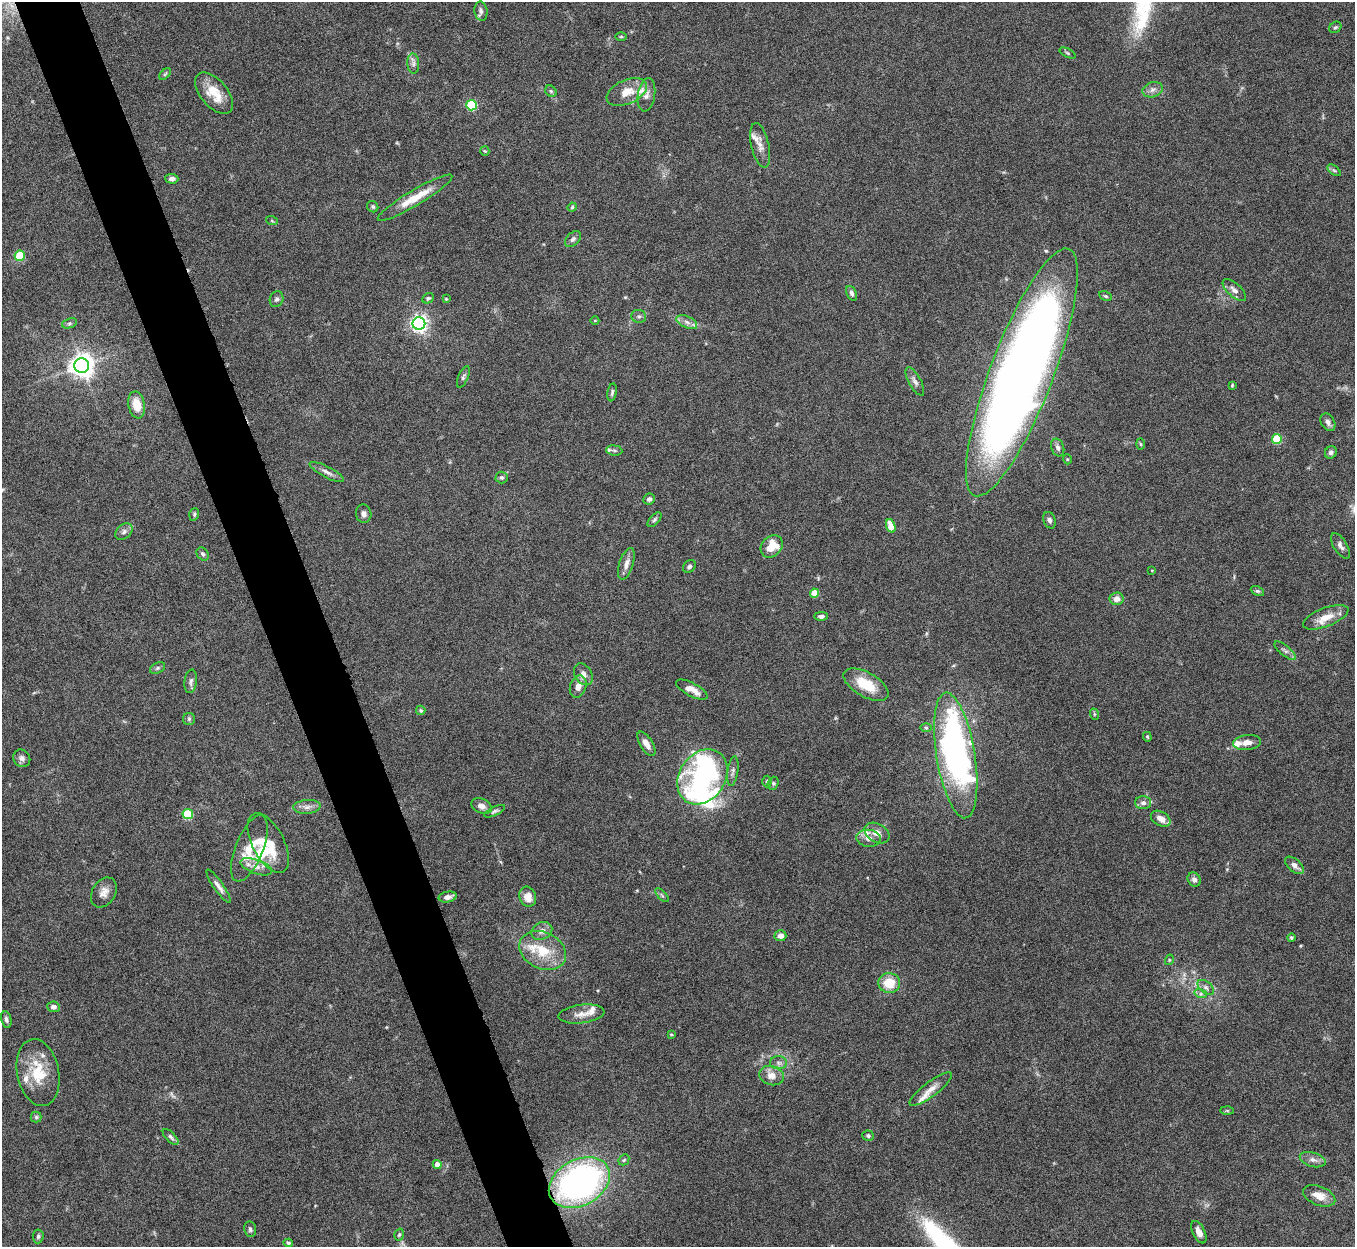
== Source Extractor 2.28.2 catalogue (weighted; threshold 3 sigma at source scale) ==
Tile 11 of 4 x 4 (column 3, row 3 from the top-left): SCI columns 2709-4061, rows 1395-2639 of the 5422 x 5403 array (HDU 1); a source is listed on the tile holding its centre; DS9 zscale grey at full resolution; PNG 1357 x 1249 px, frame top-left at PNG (2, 2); each listed source drawn as its Kron ellipse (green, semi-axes under 4 px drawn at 4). Shown black and unused: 5% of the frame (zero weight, under 8 of 15 exposures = <1% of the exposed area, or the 3 px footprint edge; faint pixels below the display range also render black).
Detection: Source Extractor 2.28.2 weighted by HDU 2 'WHT'; one run over the whole footprint, this tile lists its part. Background 0.161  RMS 0.0048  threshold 0.0196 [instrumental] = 3 sigma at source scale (4.09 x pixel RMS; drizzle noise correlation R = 1.36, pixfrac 0.8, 0.05/0.05 arcsec/px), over >= 5 px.
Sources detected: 153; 1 too faint to see at this stretch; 4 inside a brighter object's white glare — neither listed nor drawn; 13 inside a brighter listed object's ellipse — not listed separately; the other 135 listed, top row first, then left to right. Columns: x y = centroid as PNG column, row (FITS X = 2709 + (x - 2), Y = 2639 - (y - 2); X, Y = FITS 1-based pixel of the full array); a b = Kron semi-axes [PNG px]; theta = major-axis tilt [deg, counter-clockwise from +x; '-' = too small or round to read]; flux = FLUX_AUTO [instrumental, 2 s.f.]
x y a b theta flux
481 11 10 6 -81 1.5
1335 27 6 5 - 0.75
621 37 6 3 1 0.48
1067 53 9 4 -28 0.66
413 64 10 6 -87 1.6
165 74 7 4 45 0.67
1153 90 10 7 18 2
551 91 6 5 - 0.72
627 92 21 12 23 7.3
214 93 25 13 -49 9.6
646 95 17 8 81 2.9
472 105 5 5 - 32
760 145 23 9 -77 3.9
485 151 5 4 - 0.53
1334 170 7 4 -36 0.82
172 179 6 5 - 1.4
415 198 43 8 31 11
373 207 6 5 - 0.76
572 207 5 4 - 0.53
272 221 6 3 -19 0.54
573 239 9 6 44 1.4
20 256 5 5 - 20
1234 290 14 6 -41 2.3
852 293 7 5 -67 1.4
1106 296 7 4 -26 0.7
428 298 6 5 - 0.81
276 299 8 6 69 1.2
446 299 3 3 - 0.44
639 316 7 6 - 1.2
595 320 4 3 - 0.36
687 322 11 5 -25 2.2
69 323 8 5 19 0.92
419 323 6 6 - 180
82 366 7 7 - 400
1022 372 132 31 69 570
463 377 11 5 67 1.1
915 381 16 6 -61 2
1232 385 4 3 - 0.46
612 392 9 4 80 0.95
137 405 13 8 -79 7.6
1328 422 9 6 -59 2
1277 439 5 5 - 21
1140 444 5 3 - 0.52
1058 447 9 6 -71 1.6
614 450 8 5 -6 1.1
1331 452 6 5 - 1.2
1067 459 5 3 - 0.4
327 472 19 5 -28 2.3
502 478 6 6 - 0.92
649 499 6 5 - 1.3
194 514 6 4 71 0.65
364 514 9 7 -79 2
654 520 9 4 49 0.97
1050 520 8 6 -71 1.3
891 526 7 4 -71 7.5
124 532 10 6 40 1.6
772 546 12 9 46 9.3
1340 546 14 6 -58 2
203 554 7 5 -50 0.98
626 564 16 7 72 3.1
689 566 7 5 45 1.2
1152 570 4 2 - 0.3
1257 591 7 4 -25 0.74
814 593 4 4 - 9.5
1117 599 7 6 - 2.9
821 616 7 4 0 1.5
1326 617 24 9 21 6.9
1285 651 13 5 -39 1.5
158 668 8 5 27 0.89
583 674 11 8 -60 2.7
191 681 12 6 83 1.6
866 685 25 12 -30 12
578 687 11 8 71 3.3
692 690 17 6 -28 4.5
421 710 5 4 - 0.76
1094 714 6 3 -72 0.49
189 719 6 6 - 0.79
926 728 6 4 -1 0.61
1147 737 5 4 - 0.58
1247 742 14 7 7 3.5
646 744 14 6 -58 3.1
956 755 63 19 -81 150
22 758 9 8 - 1.7
733 771 15 5 82 1.6
702 777 29 23 56 46
767 781 6 4 87 0.79
773 783 7 5 70 0.82
1143 803 8 6 0 1.9
482 806 10 7 -25 2.4
307 807 14 7 4 2.5
495 811 11 4 25 0.99
188 814 5 5 - 25
1161 819 10 7 -29 3.6
877 833 13 9 -30 3.6
869 838 12 8 -6 2.7
268 843 32 16 -62 14
249 848 35 14 68 11
1294 865 11 6 -40 2.5
256 867 16 7 -20 3.4
1194 879 7 6 - 1.5
218 886 20 5 -55 2.4
104 892 16 11 58 3.8
662 895 8 3 -45 0.69
448 897 9 5 12 2.2
528 897 10 8 -73 5.1
542 931 11 8 26 2.7
780 936 6 5 - 2.8
1291 937 4 4 - 0.57
543 951 24 18 -26 14
1169 960 5 3 - 0.4
889 983 11 10 - 9.6
1206 987 9 5 -38 1.4
1201 994 6 4 -18 0.84
54 1007 6 5 - 1.8
581 1014 23 9 7 4.1
6 1019 8 5 -78 1.3
671 1034 4 3 - 0.4
778 1063 8 6 -1 1.6
38 1073 34 21 -79 16
772 1076 12 9 -15 4.3
931 1089 26 7 37 4.5
1227 1111 7 4 -1 0.59
36 1117 5 5 - 0.79
868 1136 6 5 - 0.9
171 1137 10 4 -46 1.1
624 1160 6 4 46 0.68
1313 1160 13 7 -16 2.3
437 1165 4 4 - 3.1
579 1183 32 23 28 140
1319 1196 17 9 -21 5.3
250 1229 8 6 -82 1.1
1199 1232 12 6 -65 3.1
399 1235 6 4 73 0.67
38 1236 7 5 85 0.96
288 1243 5 4 - 0.62